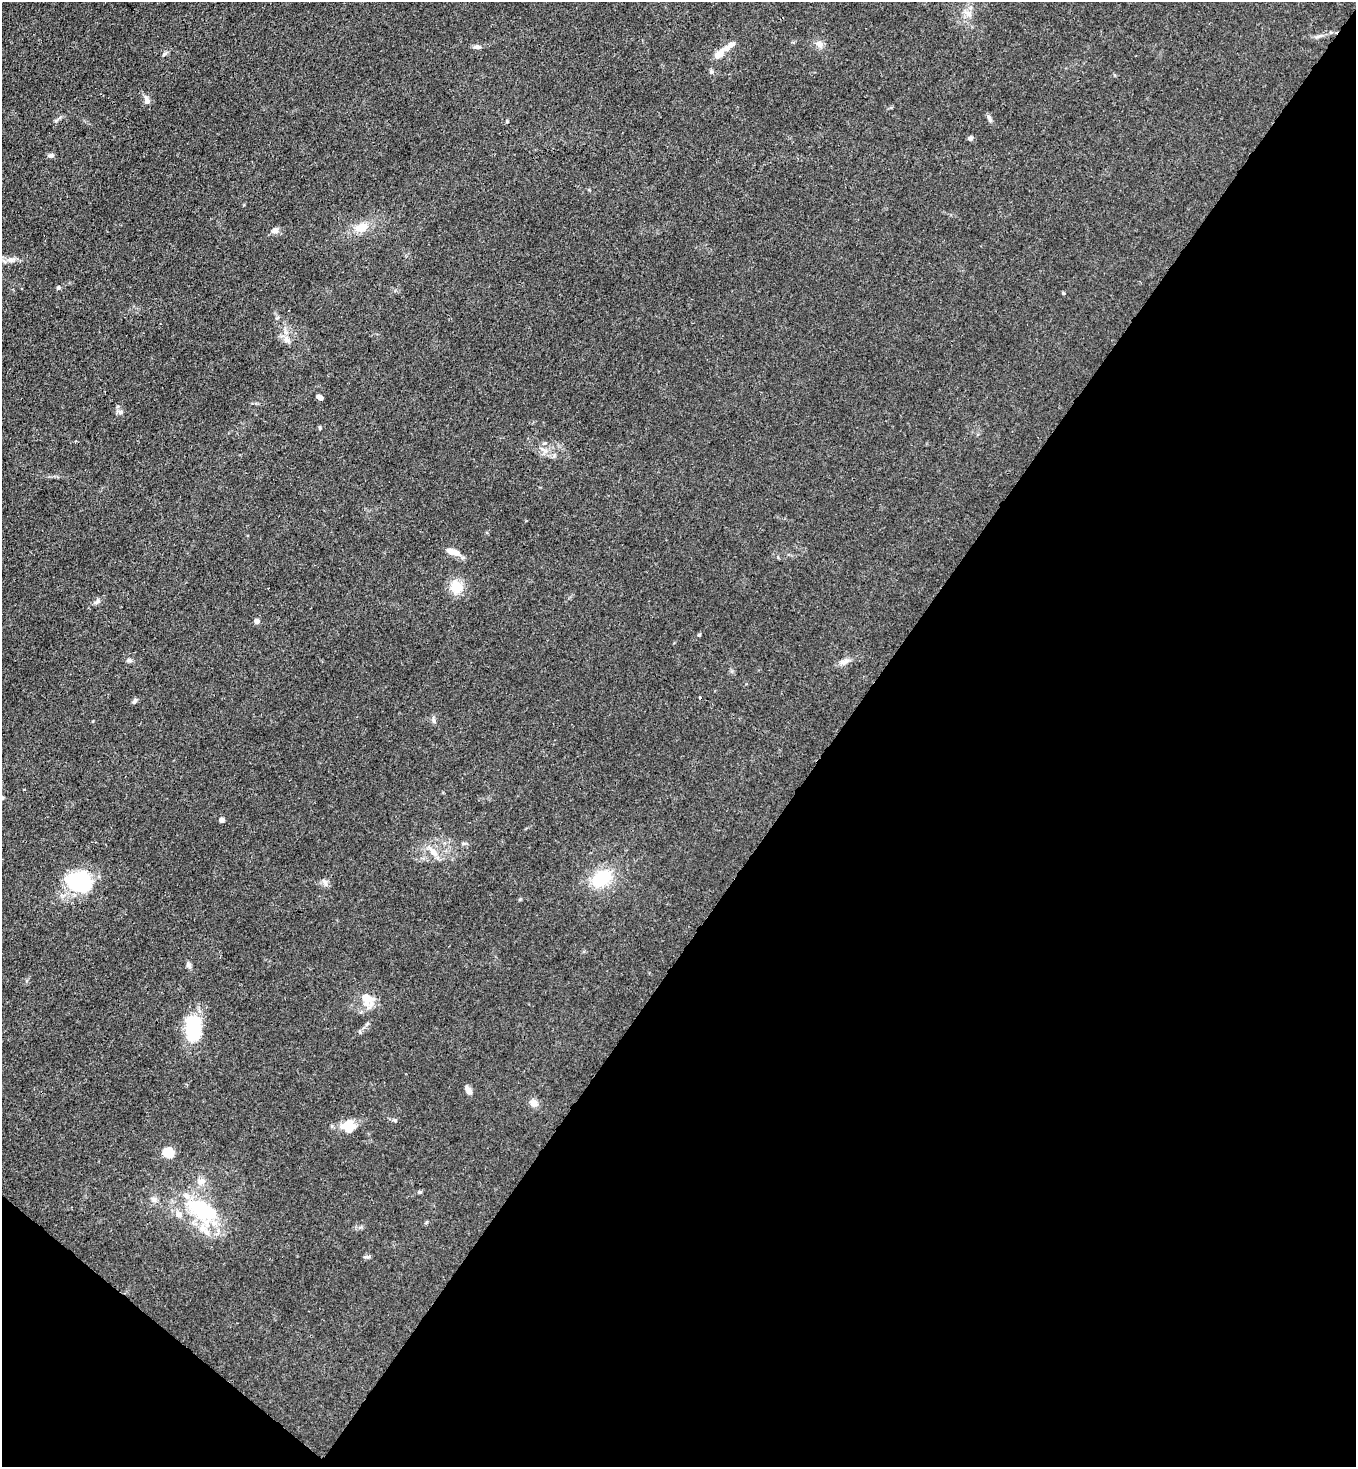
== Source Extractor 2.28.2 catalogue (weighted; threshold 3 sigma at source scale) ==
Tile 15 of 4 x 4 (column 3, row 4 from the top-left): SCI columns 3070-4423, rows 60-1524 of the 6003 x 5982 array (HDU 1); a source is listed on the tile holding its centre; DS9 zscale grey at full resolution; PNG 1358 x 1469 px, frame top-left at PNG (2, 2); no overlay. Shown black and unused: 41% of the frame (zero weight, under 3 of 4 exposures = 7% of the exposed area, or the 3 px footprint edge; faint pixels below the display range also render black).
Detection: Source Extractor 2.28.2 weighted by HDU 2 'WHT'; one run over the whole footprint, this tile lists its part. Background 0.0202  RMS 0.0028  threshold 0.0127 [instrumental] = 3 sigma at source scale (4.5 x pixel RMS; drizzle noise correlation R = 1.50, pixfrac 1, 0.05/0.05 arcsec/px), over >= 5 px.
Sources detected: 57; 4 inside a brighter object's white glare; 1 cosmic-ray / hot-pixel residue — not listed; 4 inside a brighter listed object's ellipse — not listed separately; the other 48 listed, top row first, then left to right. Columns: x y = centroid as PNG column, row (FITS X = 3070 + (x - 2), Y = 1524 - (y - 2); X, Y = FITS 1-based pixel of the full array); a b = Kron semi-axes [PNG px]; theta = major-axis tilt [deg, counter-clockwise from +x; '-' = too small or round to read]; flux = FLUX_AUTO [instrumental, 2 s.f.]
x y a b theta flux
969 14 10 5 -33 1.1
819 44 10 8 -30 1.5
477 47 10 5 -5 0.88
165 54 10 3 40 0.46
719 54 13 8 44 2.6
711 72 5 5 - 0.48
146 100 13 7 -78 1.1
989 118 11 4 -72 0.77
507 122 4 4 - 0.3
970 138 6 6 - 0.62
51 155 8 5 2 0.78
361 227 20 12 20 4.1
275 230 10 8 18 1.2
11 260 10 6 -1 1.4
58 288 5 4 - 0.56
286 339 10 8 -59 1.6
320 397 7 4 -25 0.97
120 412 8 6 21 0.71
320 427 6 3 -82 0.31
542 449 10 4 -35 0.83
450 551 16 7 -21 2.3
456 587 15 13 -61 5.2
98 601 9 6 75 0.7
257 621 4 4 - 2
699 635 4 4 - 0.36
129 660 6 5 - 0.54
845 661 10 6 44 1.1
134 701 7 5 59 0.69
434 720 7 4 -89 0.58
93 721 4 3 - 0.2
221 820 4 4 - 1.7
433 852 14 9 -51 2.7
602 878 23 17 31 11
79 882 28 20 -20 22
325 882 12 6 -57 1
189 965 11 5 -63 0.81
367 998 16 13 -37 4.6
192 1022 21 14 4 7
468 1090 10 5 -59 1.6
534 1103 10 9 - 1.6
395 1120 6 4 -1 0.39
348 1126 18 15 6 4.8
168 1152 11 9 -29 4.7
420 1192 6 4 0 0.41
154 1199 9 7 -56 1.1
179 1214 10 8 3 1.7
202 1215 56 22 -73 19
367 1257 10 4 5 0.52
Unlisted compact peaks at least as high as the median listed source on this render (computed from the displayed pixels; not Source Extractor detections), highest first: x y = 1063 293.